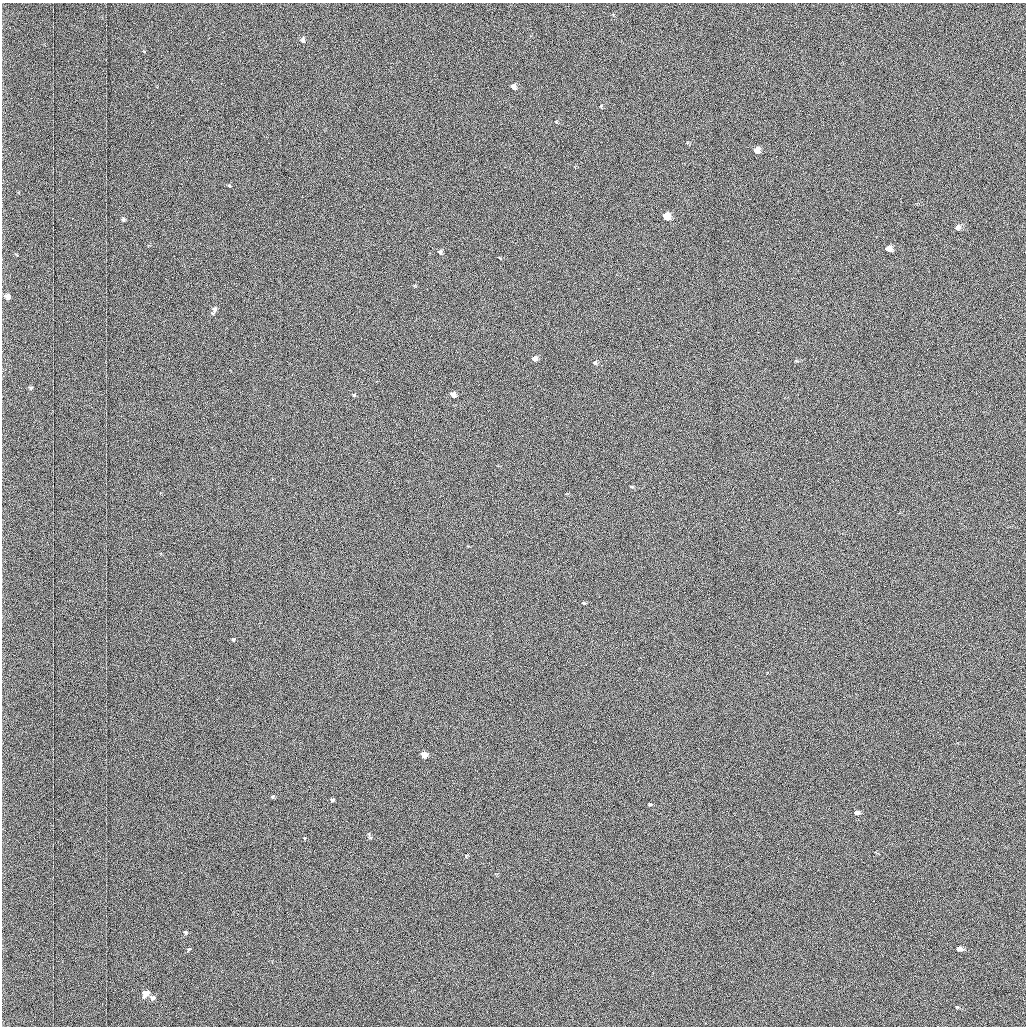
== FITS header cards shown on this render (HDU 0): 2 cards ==
NAXIS1  =                 1024 /fastest changing axis
NAXIS2  =                 1024 /next to fastest changing axis

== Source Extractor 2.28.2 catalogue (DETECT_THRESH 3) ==
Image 1024 x 1024 px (HDU 0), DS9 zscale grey, 1 PNG px = 1 image px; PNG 1028 x 1028 px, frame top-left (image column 1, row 1024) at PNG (2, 3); no overlay
Background 1030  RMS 4.9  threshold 14.8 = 3 sigma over >= 5 px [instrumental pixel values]
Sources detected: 35; all 35 listed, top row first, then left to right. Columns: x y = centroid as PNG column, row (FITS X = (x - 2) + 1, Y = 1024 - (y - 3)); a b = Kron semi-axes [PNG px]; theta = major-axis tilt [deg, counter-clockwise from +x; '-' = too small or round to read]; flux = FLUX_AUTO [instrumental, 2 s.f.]
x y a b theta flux
303 40 7 6 - 1000
514 87 7 6 - 2000
601 106 6 4 69 450
556 122 5 4 - 370
756 150 6 5 - 3600
229 186 4 3 - 380
666 217 6 5 - 9800
123 220 5 4 - 570
957 227 7 5 28 1100
888 249 6 5 - 2600
440 252 5 4 - 920
500 258 5 2 - 240
8 297 7 6 - 2100
214 310 10 5 69 1500
535 358 5 4 - 1300
595 363 4 4 - 750
31 388 6 5 - 540
453 394 5 4 - 3200
354 395 5 4 - 370
631 487 4 4 - 340
583 603 4 3 - 340
233 639 5 5 - 460
424 755 5 4 - 7800
273 796 5 4 - 600
332 799 5 4 - 730
649 804 6 4 -15 480
856 812 7 5 -9 1600
370 836 11 4 -70 640
466 856 6 3 73 350
186 932 6 5 - 640
959 948 8 6 -22 1700
189 949 7 4 59 460
146 993 6 5 - 6600
153 998 7 6 - 1300
957 1007 5 5 - 370

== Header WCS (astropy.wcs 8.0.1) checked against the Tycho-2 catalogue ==
Header WCS as astropy/WCSLIB reads it (applying the file's SIP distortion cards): RA---TAN-SIP/DEC--TAN-SIP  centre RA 01:32:47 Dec +39:17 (23.19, +39.28 deg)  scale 1.67 arcsec/px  FOV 28.5' x 28.5'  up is -179 deg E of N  parity flipped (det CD > 0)
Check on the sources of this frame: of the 35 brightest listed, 10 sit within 2.5 arcsec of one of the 22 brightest Tycho-2 stars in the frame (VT <= 12.25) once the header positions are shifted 0.17 arcsec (0.14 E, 0.09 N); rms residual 1.04 arcsec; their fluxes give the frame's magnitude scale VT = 19.66 - 2.5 log10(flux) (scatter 0.16 mag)
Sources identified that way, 10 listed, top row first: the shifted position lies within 2.5 arcsec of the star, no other Tycho-2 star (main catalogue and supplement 1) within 5.0 arcsec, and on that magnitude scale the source's flux lands within +1.5 / -3 mag of the star's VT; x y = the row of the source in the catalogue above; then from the Tycho-2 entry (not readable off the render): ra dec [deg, ICRS J2000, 3 dp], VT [Tycho-2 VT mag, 2 dp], TYC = Tycho-2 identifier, HIP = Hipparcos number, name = IAU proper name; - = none
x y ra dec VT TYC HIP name
514 87 23.191 +39.077 11.35 2814-487-1 - -
756 150 23.046 +39.108 10.59 2814-499-1 - -
666 217 23.101 +39.138 9.93 2814-223-1 - -
957 227 22.927 +39.145 11.49 2814-623-1 - -
888 249 22.968 +39.154 11.15 2814-385-1 - -
8 297 23.495 +39.171 11.53 2814-441-1 - -
424 755 23.250 +39.386 10.12 2818-1446-1 - -
856 812 22.991 +39.416 11.51 2818-1434-1 - -
959 948 22.930 +39.480 11.71 2818-1445-1 - -
146 993 23.419 +39.495 10.08 2818-1379-1 - -